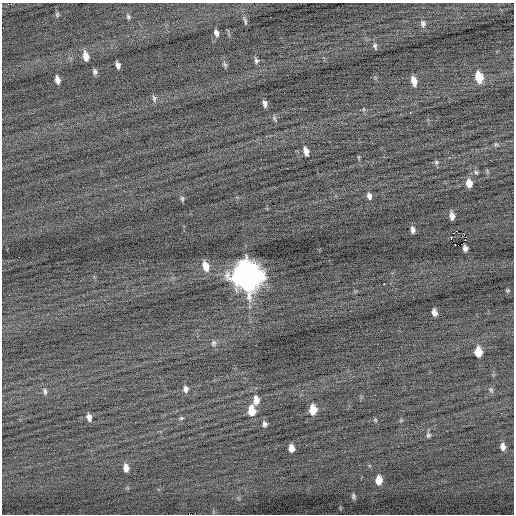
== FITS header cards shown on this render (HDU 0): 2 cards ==
NAXIS1  =                  512 / Axis length
NAXIS2  =                  512 / Axis length

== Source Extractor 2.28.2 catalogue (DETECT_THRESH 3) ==
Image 512 x 512 px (HDU 0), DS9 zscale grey, 1 PNG px = 1 image px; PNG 516 x 516 px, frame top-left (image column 1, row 512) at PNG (2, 3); no overlay
Background -0.0804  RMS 0.7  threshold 2.1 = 3 sigma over >= 5 px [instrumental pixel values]
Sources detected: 61; all 61 listed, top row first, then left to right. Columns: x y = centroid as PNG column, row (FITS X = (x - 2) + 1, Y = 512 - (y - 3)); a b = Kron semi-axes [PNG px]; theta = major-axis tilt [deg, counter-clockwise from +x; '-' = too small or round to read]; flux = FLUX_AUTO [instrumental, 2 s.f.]
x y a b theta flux
57 14 6 5 - 67
128 17 7 5 -51 86
245 21 11 4 -71 100
423 23 9 7 -89 150
216 33 8 5 -74 160
375 46 8 5 -80 100
86 56 9 5 -80 400
256 60 7 5 -75 120
225 64 8 5 -65 95
118 65 7 4 -72 160
95 72 6 5 - 110
479 77 10 6 -78 1000
57 80 7 4 -80 220
414 81 10 5 -76 410
154 98 10 5 -77 110
265 104 6 4 -76 160
410 112 2 2 - 110
274 119 10 4 -63 83
496 144 6 4 -29 61
306 151 8 5 -73 270
358 157 6 3 -71 45
436 162 7 5 21 83
476 172 5 4 - 67
469 183 8 6 -87 420
369 196 8 6 -72 160
182 199 7 4 -83 79
452 216 7 4 -80 230
413 230 6 4 -86 160
451 238 4 2 - 310
465 240 2 2 - 84
455 244 3 2 - 120
458 245 2 2 - 79
465 248 6 4 -79 180
19 257 2 2 - 20
206 266 11 6 -73 520
247 276 13 11 -77 66000
384 284 2 2 - 560
507 290 6 5 - 62
413 297 2 2 - 22
434 313 6 4 -77 260
214 343 8 7 - 130
478 352 8 6 -83 870
185 389 8 6 -90 170
491 390 6 5 - 77
45 391 9 5 -84 120
256 400 11 7 -87 340
313 410 8 6 -88 740
252 411 10 7 -85 730
501 413 2 2 - 32
89 417 7 5 -75 210
181 418 6 4 19 69
375 420 6 5 - 52
401 420 6 3 19 48
265 424 6 6 - 130
428 435 7 6 - 91
503 447 7 5 -82 210
291 448 7 5 -85 330
126 468 8 5 -82 310
379 480 9 6 -89 530
353 496 7 5 -89 91
190 514 4 2 - 8400
At the frame edge (FLAGS 8, measured only in part): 1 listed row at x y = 190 514